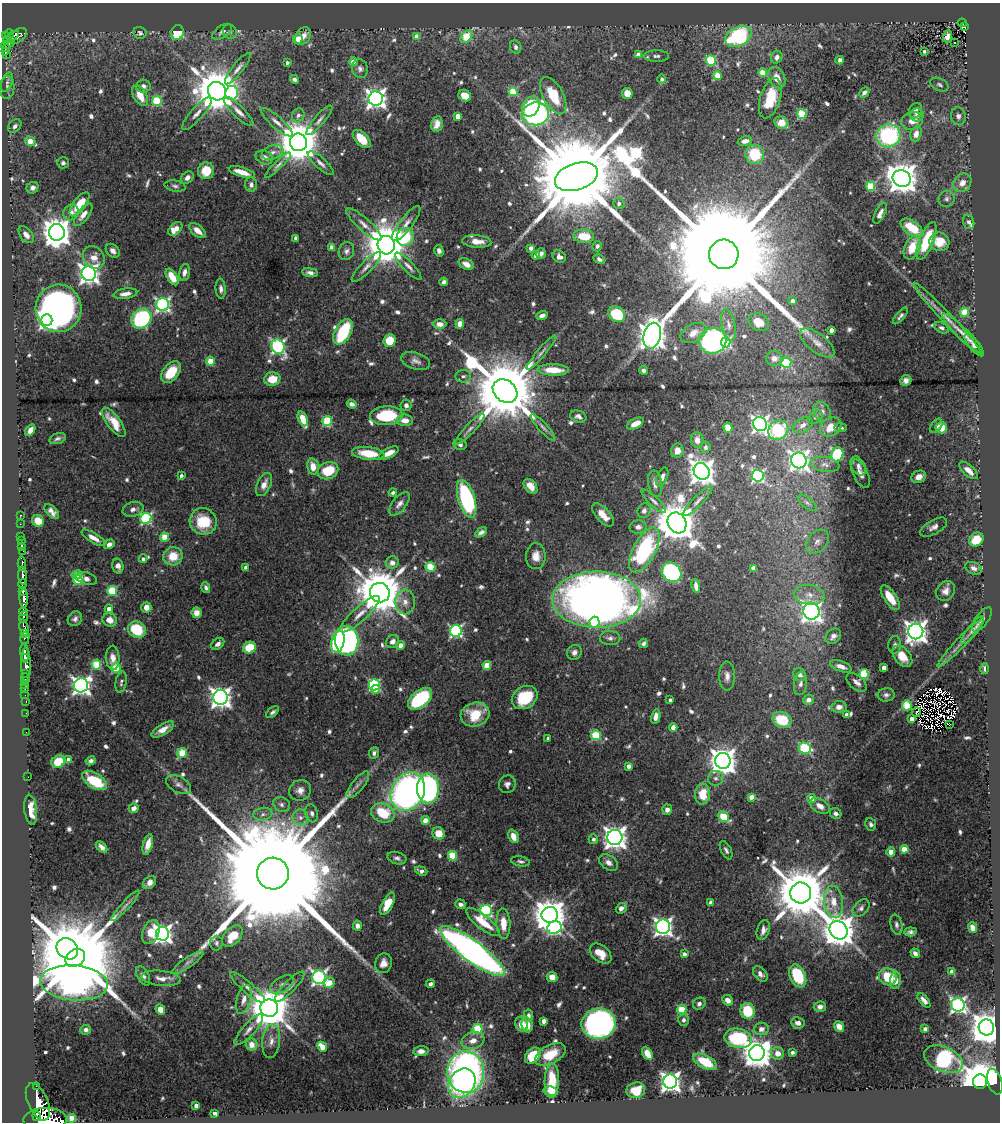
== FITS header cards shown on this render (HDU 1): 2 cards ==
NAXIS1  =                  998
NAXIS2  =                 1120

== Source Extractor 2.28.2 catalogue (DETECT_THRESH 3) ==
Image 998 x 1120 px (HDU 1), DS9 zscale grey, 1 PNG px = 1 image px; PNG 1002 x 1124 px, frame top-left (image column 1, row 1120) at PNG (2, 3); each listed source drawn as its Kron ellipse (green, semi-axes under 4 px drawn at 4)
Background 0.477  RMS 0.014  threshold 0.0434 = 3 sigma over >= 5 px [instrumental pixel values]
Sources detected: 751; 7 with non-positive FLUX_AUTO (blend fragments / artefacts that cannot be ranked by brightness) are neither listed nor drawn; of the other 744, the 500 brightest by FLUX_AUTO listed and drawn (244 fainter detections omitted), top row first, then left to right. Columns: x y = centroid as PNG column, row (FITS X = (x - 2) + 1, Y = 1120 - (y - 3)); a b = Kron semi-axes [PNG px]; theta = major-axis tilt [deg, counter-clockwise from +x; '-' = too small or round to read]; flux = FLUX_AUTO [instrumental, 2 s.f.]
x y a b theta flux
962 23 4 4 - 11
965 27 4 3 - 5.4
178 32 7 6 - 45
222 32 11 6 33 4
230 32 7 6 - 2.8
140 33 6 6 - 2.6
9 34 5 3 - 99
6 36 4 3 - 78
13 36 6 4 31 61
18 36 10 6 38 160
303 36 10 7 52 9.4
738 36 14 9 27 120
947 36 6 4 71 7.6
416 37 4 4 - 11
466 37 7 5 48 48
298 39 5 4 - 23
6 40 4 3 - 16
954 43 3 3 - 2.9
7 44 7 3 18 140
516 47 7 5 -64 3.3
6 50 5 3 - 59
924 51 3 3 - 2.6
7 54 4 3 - 25
638 55 4 4 - 12
656 56 13 5 0 3.4
777 57 6 5 - 5.4
840 60 4 3 - 3.1
711 61 5 5 - 76
354 62 4 4 - 19
287 63 3 3 - 2.7
238 68 19 5 52 5.8
360 69 9 8 - 3.9
763 73 4 4 - 29
717 76 4 4 - 29
777 78 11 8 -63 12
294 79 5 4 - 3.6
662 79 5 4 - 2.9
7 82 10 5 72 2.7
939 85 9 6 -26 2.6
143 86 7 6 - 4.3
7 88 11 7 87 4.2
217 91 9 9 - 4800
513 92 5 4 - 44
864 92 6 4 48 3.8
231 93 7 6 - 66
627 93 5 5 - 13
553 95 20 10 -61 36
140 96 11 6 -59 15
465 96 7 5 -30 17
770 98 21 10 73 35
376 99 7 7 - 630
157 101 5 5 - 63
531 106 11 8 58 53
239 111 20 6 -45 6.9
915 111 8 6 61 4.6
197 113 21 6 48 6.6
535 114 13 11 10 230
802 114 5 4 - 61
298 115 7 6 - 4
917 115 6 6 - 4.6
458 116 4 4 - 16
958 116 9 7 -77 4.2
319 120 19 5 49 4.8
912 121 11 8 19 11
277 122 20 6 -41 7
781 123 7 6 - 14
437 124 8 5 80 8.5
15 126 8 5 47 4.1
916 134 7 5 72 8.5
888 136 12 11 - 140
362 139 11 6 -46 19
30 141 5 4 - 22
745 141 7 4 11 6.7
299 142 9 8 - 4200
273 152 11 7 21 5
755 154 9 9 - 45
264 157 9 6 -23 5.5
63 163 6 5 - 2.6
321 163 17 5 -42 5.1
278 165 17 4 44 3.8
206 171 8 8 - 18
242 172 14 4 -17 13
576 177 22 13 18 36000
187 178 7 5 48 4.5
902 178 9 8 - 2000
962 183 10 8 48 9.9
251 185 7 6 - 4.1
175 186 11 5 -10 3.1
871 186 5 4 - 58
32 188 6 5 - 3.5
946 199 8 7 - 3.5
619 203 5 5 - 3.5
80 204 14 6 52 28
71 212 8 7 - 5.6
880 213 11 5 64 4.5
83 215 13 6 52 7.6
969 222 7 5 -71 2.8
364 224 23 6 -42 8.6
406 224 21 6 52 7.3
912 228 13 7 -35 29
175 229 8 5 45 14
197 230 10 5 -40 9.2
57 232 8 8 - 1500
26 235 9 6 -51 7.4
584 236 10 7 -6 26
405 237 9 8 - 63
296 238 4 3 - 2.7
477 241 14 6 -5 11
926 241 20 7 68 35
939 242 10 9 - 18
386 245 9 8 - 4400
597 246 5 5 - 2.9
332 247 4 4 - 11
912 247 13 7 66 24
531 248 4 4 - 5.6
113 251 8 6 -45 4.4
346 251 9 7 69 3.9
439 251 6 4 -80 4
541 254 5 4 - 4.2
724 254 15 14 - 80000
536 255 4 4 - 8.2
94 257 12 10 -55 11
559 257 7 5 -38 3.9
599 259 6 4 -30 2.9
466 264 8 5 -28 8.1
408 266 18 5 -46 4.8
366 267 20 6 46 6.4
184 272 8 5 77 5.7
310 273 8 4 -8 3.9
89 274 7 7 - 630
172 277 9 5 -59 18
444 282 4 4 - 3
221 289 10 5 -86 3.7
125 294 12 5 9 6.3
793 301 4 4 - 4.8
163 304 6 6 - 270
58 308 24 23 - 580
964 312 4 4 - 46
617 314 9 7 -33 49
542 315 5 4 - 4.7
900 316 10 4 49 3.1
141 319 11 9 45 140
947 319 49 5 -46 15
47 320 6 5 - 390
759 322 11 8 -27 14
440 324 6 5 - 6.7
460 324 5 4 - 9.1
729 325 16 7 -78 7.4
941 328 8 5 -29 2.9
831 330 4 4 - 7.4
343 332 14 8 60 83
693 333 14 9 27 11
962 333 28 5 -44 7.6
652 336 13 8 76 1500
390 340 6 6 - 28
713 341 13 13 - 300
726 342 5 5 - 110
817 343 20 9 -38 10
974 345 14 5 -50 5.5
278 347 7 6 - 220
541 352 22 4 50 4.6
774 358 8 7 - 5
210 361 4 4 - 26
416 361 15 8 -18 5.4
786 363 5 5 - 69
553 370 16 5 -2 23
643 370 4 4 - 3.4
171 372 12 8 51 33
463 376 8 6 4 3
272 379 8 7 - 19
906 380 5 5 - 4.4
505 391 13 10 -41 13000
352 404 5 4 - 4.4
406 405 6 5 - 4.3
822 411 10 8 -54 5
386 416 16 9 3 48
578 416 8 5 -17 3.4
815 417 8 5 41 2.8
303 419 8 4 -66 20
405 420 8 5 -3 9.1
327 421 5 5 - 64
114 422 17 6 -53 16
635 424 9 5 27 12
760 424 7 6 - 370
803 425 11 6 31 5.6
936 426 8 5 56 3.7
543 427 17 4 -47 4.5
831 427 11 9 29 17
728 428 5 4 - 21
840 428 6 4 -6 2.8
942 428 5 5 - 20
470 429 20 5 46 5.4
30 430 6 4 56 6
778 430 10 9 - 81
58 439 8 5 17 2.8
697 440 8 6 -86 7.5
460 445 7 5 -14 3.3
705 447 6 5 - 2.6
677 451 7 6 - 8.9
368 453 16 6 -7 25
389 453 11 5 26 11
837 454 7 6 - 69
799 461 8 7 - 550
825 464 15 7 -9 6.9
858 466 10 7 -60 4.5
313 467 8 5 -76 12
968 470 11 5 -43 9.7
328 471 10 8 22 30
702 471 8 7 - 1200
860 474 15 7 -64 5.7
181 476 4 4 - 2.9
758 476 6 5 - 170
662 477 10 5 68 5.4
919 477 7 6 - 7.1
655 484 13 7 -81 6.2
264 485 12 6 65 8.8
530 486 8 5 -50 10
393 492 4 3 - 2.9
467 499 19 8 -73 140
654 501 16 5 -43 4
698 501 20 5 45 5.5
807 503 11 5 -38 3.4
399 504 14 7 52 5.9
133 509 11 7 18 5.2
644 511 7 6 - 3.8
52 512 9 5 -48 5
20 515 3 2 - 7.6
603 515 14 7 -48 14
146 519 6 5 - 130
38 521 6 5 - 14
203 521 13 13 - 38
677 523 11 9 -61 3800
20 524 2 2 - 4.5
638 527 8 6 3 4.8
934 527 15 7 29 5.6
481 532 6 4 30 3.6
21 536 2 2 - 4.3
164 537 4 4 - 26
93 538 13 5 -31 7.8
976 539 8 6 37 24
21 541 2 2 - 3
817 542 13 9 48 7.3
109 544 5 4 - 5
21 546 3 3 - 27
644 550 24 11 62 140
23 551 4 2 - 10
173 556 10 9 - 21
536 556 13 10 89 11
143 559 4 4 - 3.3
392 563 6 6 - 7.2
22 564 7 3 -86 96
118 566 7 5 -77 4.9
246 567 4 3 - 4.3
430 567 5 5 - 54
753 568 4 4 - 2.8
974 568 8 6 -24 4.1
672 572 10 9 - 180
77 575 5 4 - 8.7
23 576 9 4 -87 660
86 578 11 6 -17 5.1
78 580 5 4 - 67
23 583 5 3 - 140
696 586 7 3 -82 4.2
206 587 5 4 - 3.1
23 591 4 3 - 140
112 591 5 5 - 68
945 591 10 8 60 6.8
380 593 10 9 - 5600
809 595 15 10 -7 11
890 597 14 6 -56 20
24 598 9 3 -87 610
597 600 44 28 0 1100
405 602 12 10 -89 7.8
146 607 5 5 - 8.7
109 609 4 4 - 13
811 611 8 8 - 650
24 612 5 3 - 31
196 613 5 5 - 9.7
360 614 26 7 42 10
23 617 6 3 67 260
75 619 8 6 46 3.6
982 619 14 6 55 4
110 620 7 6 - 9.8
595 622 5 5 - 52
24 628 8 3 -80 210
137 629 9 8 - 38
972 630 17 5 51 5.3
456 631 6 6 - 180
916 631 8 7 - 890
25 633 3 3 - 83
833 636 9 6 44 6.6
25 638 6 4 74 78
610 638 10 7 -5 4
347 641 15 11 -82 360
393 641 7 6 - 5.9
338 642 11 6 76 120
643 643 5 4 - 2.6
960 643 33 5 46 10
218 644 7 5 40 4.2
401 645 4 4 - 8.9
895 645 9 6 85 3.7
250 647 6 5 - 32
574 652 8 7 - 4.3
25 653 10 3 -86 670
902 656 12 8 -51 19
26 657 4 3 - 220
113 658 12 6 -88 7.6
96 664 5 5 - 47
26 665 18 4 -90 670
487 665 4 4 - 30
841 666 11 5 -19 7.3
116 668 5 4 - 49
884 668 4 4 - 8.8
985 669 5 3 - 5.3
26 673 3 3 - 23
800 674 7 6 - 5.4
864 674 5 4 - 65
727 676 14 8 -89 6.4
25 679 6 2 -90 9.5
121 682 11 5 80 2.7
857 682 12 7 -41 5.6
25 684 2 2 - 6.7
801 684 12 6 80 4.7
81 685 7 7 - 480
374 685 5 5 - 130
25 689 2 2 - 5.1
375 689 4 4 - 14
25 695 2 2 - 7.5
886 695 8 6 5 3.5
220 697 7 7 - 680
525 697 14 11 33 49
420 699 14 8 40 110
670 700 3 3 - 2.7
809 700 5 5 - 7
26 701 3 2 - 10
907 705 5 4 - 40
839 707 7 6 - 6.4
272 712 7 4 39 2.7
916 712 5 3 - 2.9
26 713 2 2 - 6.6
846 714 4 3 - 3.4
475 715 14 12 15 26
656 717 7 4 78 5.7
911 719 4 4 - 6.2
782 720 10 7 -24 38
950 724 3 2 - 3.5
673 727 4 4 - 11
163 729 13 5 31 9.6
26 732 2 2 - 4.3
596 735 5 5 - 64
548 738 3 3 - 2.6
805 748 6 5 - 75
182 753 5 4 - 43
374 753 6 5 - 3.2
68 760 4 4 - 9.4
58 761 7 6 - 26
91 761 5 4 - 3.3
723 761 8 8 - 1300
629 766 4 4 - 5.3
28 777 2 2 - 4.1
715 778 7 7 - 3.6
95 780 14 7 -32 42
507 784 9 8 - 4.1
179 785 13 8 -29 5.6
358 785 16 6 51 5
428 788 15 11 90 260
300 790 11 10 - 7.2
408 792 20 16 61 420
702 794 10 7 85 23
751 797 4 4 - 8.9
812 798 4 4 - 13
281 804 8 7 - 3.8
820 806 10 6 -31 7.9
134 808 5 4 - 5.4
31 810 15 6 -83 15
667 810 5 5 - 5.3
312 813 9 6 -75 4
383 813 12 9 -21 40
836 813 6 5 - 4.3
263 814 9 6 10 4.1
724 816 5 5 - 54
300 817 8 8 - 5.5
425 820 4 4 - 13
871 824 6 5 - 2.6
439 833 6 6 - 14
513 836 7 4 -67 9.5
615 837 7 7 - 880
593 839 5 4 - 3.7
148 844 11 4 76 10
101 847 7 4 -45 4.2
904 849 4 4 - 22
726 850 10 5 -63 3.2
891 852 4 4 - 22
453 856 5 4 - 45
397 858 9 6 -16 3.1
521 861 10 4 -10 2.8
608 862 10 7 -34 5.6
421 871 6 4 -18 3.5
273 874 16 16 - 88000
149 883 7 5 46 5.8
801 893 10 10 - 7400
710 902 4 3 - 2.8
833 902 16 9 -82 15
388 904 12 5 62 20
460 904 6 4 -21 3.8
125 906 20 4 47 4.7
621 908 6 4 40 4.7
861 908 10 6 46 3.6
486 911 6 5 - 170
550 915 8 8 - 2300
483 922 21 7 -38 26
503 924 15 7 -87 16
896 925 10 6 -77 3.2
357 926 5 4 - 6.2
663 927 7 7 - 460
554 928 7 6 - 130
972 928 5 4 - 7.7
763 930 10 6 73 5.8
838 930 10 8 -50 2400
151 932 12 8 70 16
910 932 6 4 6 3
162 934 7 6 - 530
232 936 12 8 48 23
216 943 7 6 - 2.6
67 949 11 9 -42 4800
472 951 39 10 -37 710
915 953 5 4 - 4.2
601 954 12 8 -40 14
684 954 4 3 - 5.3
75 958 10 8 36 24000
188 962 18 5 34 5.5
383 963 10 8 75 7.1
952 972 4 4 - 12
760 974 9 6 -49 4.5
143 976 10 5 -62 3.9
798 976 12 8 -68 47
319 977 7 6 - 300
552 977 5 5 - 8
888 977 9 8 - 34
161 978 19 7 -6 8.1
895 980 9 5 85 7.6
74 983 34 17 -4 1200
329 983 6 5 - 17
282 984 13 7 31 4.5
430 984 4 4 - 3.6
290 987 20 6 46 7
248 988 22 5 -41 7
244 1000 15 7 75 7.8
728 1000 6 4 -42 6.7
924 1000 8 4 -50 5
699 1004 6 5 - 3.2
958 1005 7 6 - 290
820 1007 6 5 - 3.6
269 1008 9 8 - 4300
160 1009 5 4 - 10
682 1009 4 4 - 52
747 1011 8 7 - 35
528 1016 6 5 - 3.8
684 1020 6 5 - 3.2
544 1021 4 4 - 7.8
798 1023 7 5 -9 4.6
522 1024 7 6 - 12
599 1024 17 15 10 280
527 1025 8 5 -79 8.6
839 1026 5 4 - 10
986 1027 8 7 - 2700
477 1029 5 5 - 58
761 1029 7 6 - 5
925 1029 4 4 - 2.8
86 1030 5 5 - 3.5
249 1030 20 6 48 7.4
738 1038 14 9 -11 91
473 1040 11 8 17 8.7
271 1041 17 9 84 9.1
252 1045 6 5 - 12
322 1047 5 4 - 16
421 1051 7 5 5 6.2
792 1052 4 3 - 3.8
647 1053 7 4 -61 13
757 1053 8 8 - 1600
777 1053 6 6 - 7.6
550 1054 16 9 28 21
533 1056 9 6 48 36
944 1059 20 12 -23 120
705 1062 13 6 -27 27
466 1072 21 18 -87 460
552 1081 17 7 88 23
670 1081 7 7 - 640
980 1082 7 7 - 4700
995 1082 13 7 -72 78
462 1083 16 12 56 90
36 1086 2 2 - 25
636 1090 9 7 16 18
551 1091 7 4 -9 6.3
38 1102 20 10 -66 1700
196 1106 4 4 - 7.3
215 1113 4 3 - 5.2
37 1116 5 2 - 300
72 1118 4 4 - 26
45 1120 21 12 2 2800
At the frame edge (FLAGS 8, measured only in part): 1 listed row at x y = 45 1120
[244 fainter detections neither listed nor drawn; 7 non-positive-flux detections neither listed nor drawn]